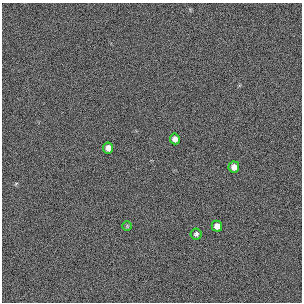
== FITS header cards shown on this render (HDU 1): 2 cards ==
NAXIS1  =                  300 / length of original image axis
NAXIS2  =                  300 / length of original image axis

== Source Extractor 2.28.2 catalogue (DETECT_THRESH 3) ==
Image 300 x 300 px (HDU 1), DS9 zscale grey, 1 PNG px = 1 image px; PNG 304 x 304 px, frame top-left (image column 1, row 300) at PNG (2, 3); each listed source drawn as its Kron ellipse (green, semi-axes under 4 px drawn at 4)
Background 384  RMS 66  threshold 199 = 3 sigma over >= 5 px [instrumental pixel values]
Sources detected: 6; all 6 listed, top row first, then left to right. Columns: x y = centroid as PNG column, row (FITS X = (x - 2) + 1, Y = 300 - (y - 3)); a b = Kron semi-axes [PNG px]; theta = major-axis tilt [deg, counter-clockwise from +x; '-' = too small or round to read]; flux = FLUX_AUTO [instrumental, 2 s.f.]
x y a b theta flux
175 139 5 5 - 20000
108 148 5 5 - 23000
234 167 5 5 - 27000
127 226 5 5 - 4500
217 226 5 5 - 24000
196 234 5 5 - 12000